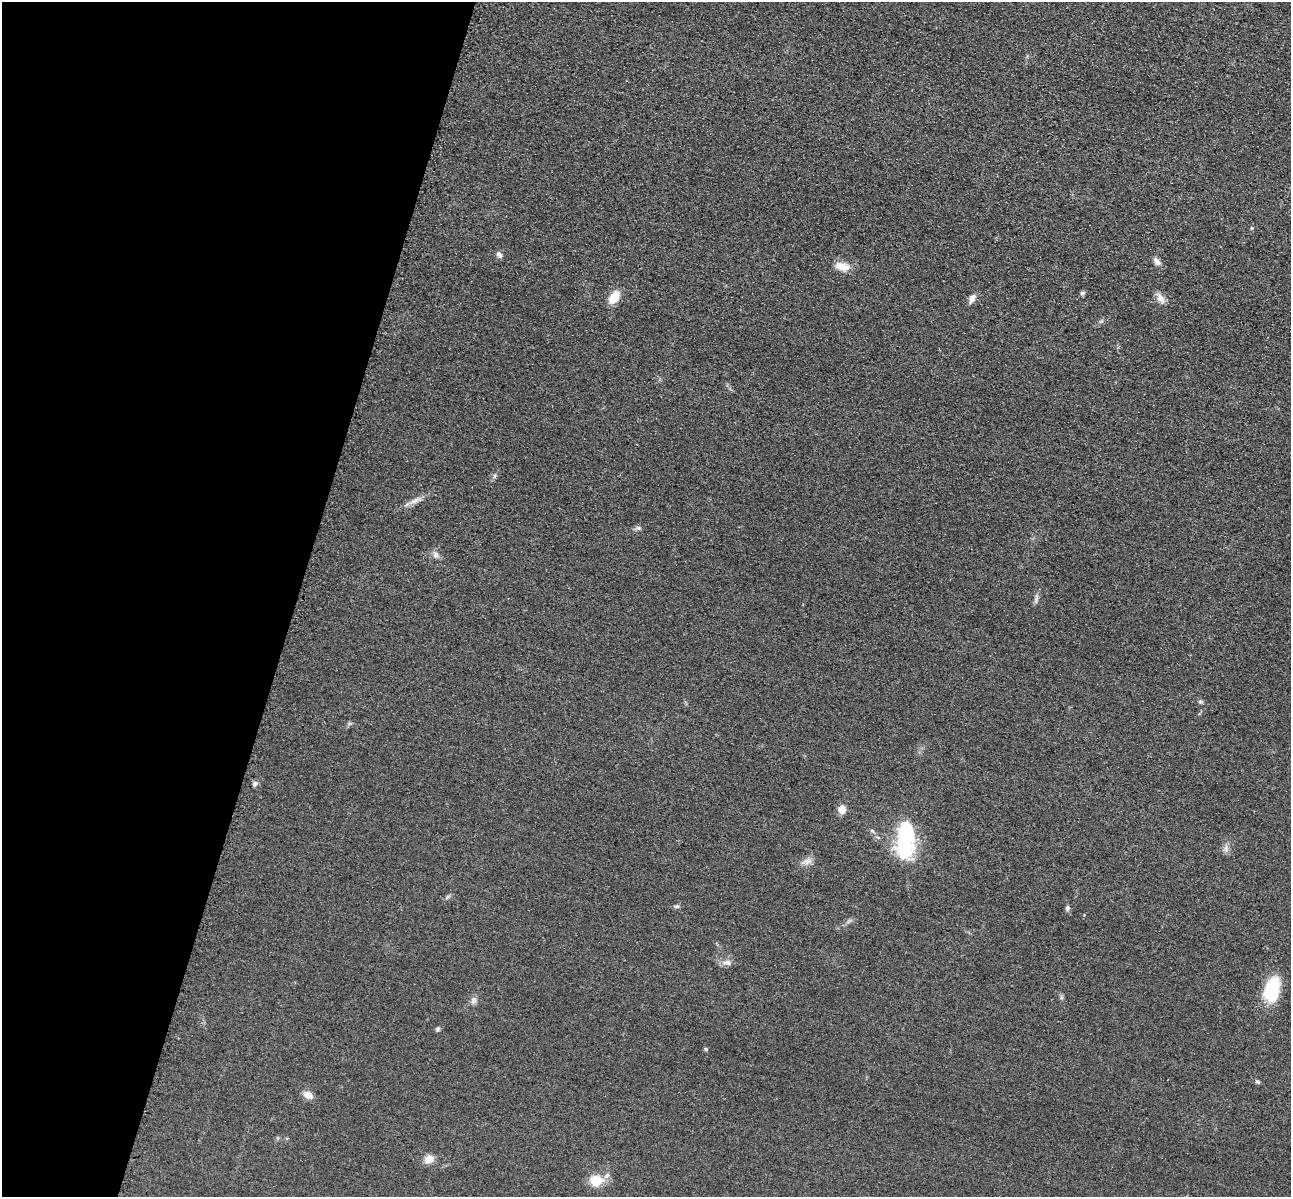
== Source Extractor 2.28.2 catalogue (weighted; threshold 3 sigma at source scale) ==
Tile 9 of 4 x 4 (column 1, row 3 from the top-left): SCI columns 173-1461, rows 1591-2785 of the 5350 x 5365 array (HDU 1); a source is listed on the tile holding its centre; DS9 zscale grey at full resolution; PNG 1293 x 1199 px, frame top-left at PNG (2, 2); no overlay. Shown black and unused: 23% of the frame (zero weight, under 3 of 4 exposures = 9% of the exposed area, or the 3 px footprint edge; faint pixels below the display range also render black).
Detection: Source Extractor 2.28.2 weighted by HDU 2 'WHT'; one run over the whole footprint, this tile lists its part. Background 0.0476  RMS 0.0084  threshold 0.0377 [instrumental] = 3 sigma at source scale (4.5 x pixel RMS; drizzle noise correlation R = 1.50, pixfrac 1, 0.05/0.05 arcsec/px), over >= 5 px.
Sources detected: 31; all 31 listed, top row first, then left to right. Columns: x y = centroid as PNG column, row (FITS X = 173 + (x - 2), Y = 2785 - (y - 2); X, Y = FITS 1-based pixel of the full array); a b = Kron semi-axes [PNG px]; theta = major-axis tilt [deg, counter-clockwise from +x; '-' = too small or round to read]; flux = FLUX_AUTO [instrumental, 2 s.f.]
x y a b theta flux
1252 228 5 3 - 1
499 255 8 6 -54 2.7
1157 261 10 6 -57 4
842 267 19 9 -12 9.4
1082 293 6 5 - 1.9
614 298 14 9 57 13
1161 298 14 8 -53 5.1
972 299 12 6 60 4.6
1101 321 6 4 18 1.2
495 476 6 4 70 1.3
414 501 14 6 27 4.7
638 528 7 4 0 1.7
436 555 8 8 - 3.2
1036 600 11 3 80 2
1200 702 6 5 - 1.3
255 783 7 6 - 2.1
842 809 9 8 - 7.1
905 839 46 19 87 70
1226 849 9 4 -89 2.6
808 861 10 4 13 3.1
676 906 8 4 7 1.5
1067 908 7 5 80 1.7
727 963 16 7 -8 4.2
1272 989 30 18 76 32
474 1001 11 7 61 3
438 1029 6 5 - 1.6
706 1049 5 4 - 1
1257 1081 6 5 - 1.4
308 1095 11 7 -29 6.7
429 1159 10 8 22 7.9
596 1180 17 14 -8 15